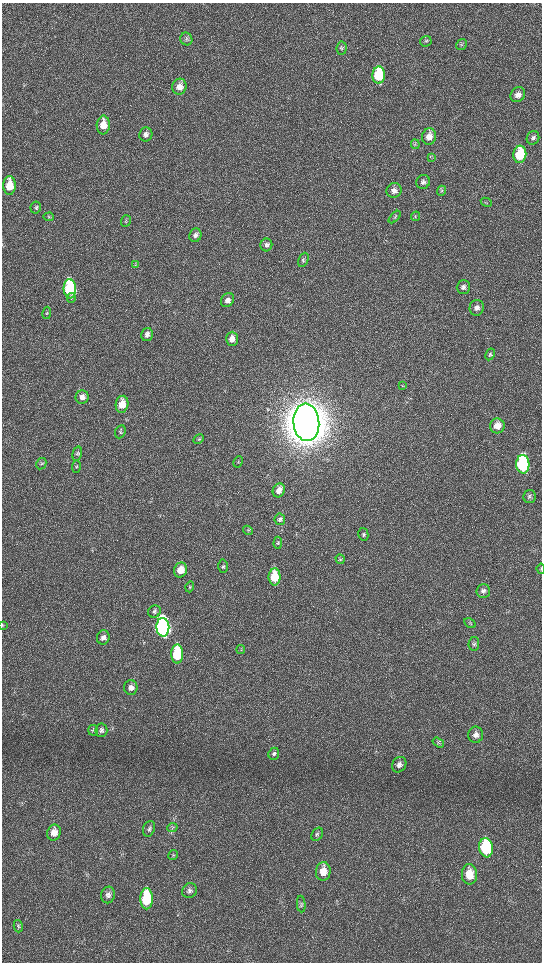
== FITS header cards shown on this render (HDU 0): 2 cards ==
NAXIS1  =                 1080 / length of data axis 1
NAXIS2  =                 1920 / length of data axis 2

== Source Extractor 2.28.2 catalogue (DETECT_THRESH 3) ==
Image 1080 x 1920 px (HDU 0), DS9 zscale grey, zoomed out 1/2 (1 PNG px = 2 x 2 image px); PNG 544 x 964 px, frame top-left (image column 1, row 1919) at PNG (2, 3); each listed source drawn as its Kron ellipse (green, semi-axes under 4 px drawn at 4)
Background 517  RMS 36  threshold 108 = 3 sigma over >= 5 px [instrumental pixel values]
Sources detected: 91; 1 cannot appear on this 1/2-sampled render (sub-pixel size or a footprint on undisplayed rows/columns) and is neither listed nor drawn; the other 90 listed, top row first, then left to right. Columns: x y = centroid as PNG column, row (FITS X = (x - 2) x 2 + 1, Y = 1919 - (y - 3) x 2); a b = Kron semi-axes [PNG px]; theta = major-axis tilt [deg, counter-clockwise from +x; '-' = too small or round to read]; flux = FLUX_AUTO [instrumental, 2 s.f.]
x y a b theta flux
186 39 6 6 - 1.6e+04
426 41 6 5 - 1.3e+04
461 45 6 4 59 1.2e+04
342 48 7 5 84 1.5e+04
379 75 8 6 87 4.1e+05
179 87 8 7 - 6.6e+04
518 95 8 6 47 4.5e+04
103 125 9 6 85 1.2e+05
146 134 7 6 - 3.3e+04
429 137 8 7 - 7.0e+04
533 138 7 6 - 2.1e+04
415 144 5 3 - 7.8e+03
520 154 8 6 83 3.3e+05
431 158 4 2 - 4.9e+03
423 182 7 6 - 2.2e+04
9 185 9 6 90 1.5e+05
394 190 8 7 - 4.2e+04
441 191 5 4 - 9.6e+03
486 202 6 3 -28 7.7e+03
36 207 6 5 - 1.4e+04
415 216 5 3 - 8.0e+03
49 217 5 4 - 9.1e+03
395 217 7 4 46 1.2e+04
126 221 6 5 - 1.2e+04
195 235 7 6 - 2.8e+04
266 245 6 6 - 2.4e+04
303 260 7 5 65 1.6e+04
135 265 3 2 - 3.8e+03
463 287 7 6 - 2.8e+04
70 289 10 6 -86 9.3e+05
71 298 5 4 - 1.1e+04
227 300 7 6 - 3.6e+04
477 308 8 7 - 3.5e+04
47 313 6 4 81 1.0e+04
147 334 6 5 - 2.9e+04
232 339 7 6 - 5.4e+04
490 354 6 4 62 1.1e+04
402 386 3 2 - 3.4e+03
82 397 6 6 - 3.9e+04
122 404 8 6 81 1.2e+05
306 422 18 13 -85 4.1e+07
497 426 7 7 - 7.3e+04
120 432 7 5 64 1.4e+04
198 439 5 4 - 9.6e+03
77 454 7 4 77 1.5e+04
238 462 6 3 64 7.9e+03
41 464 6 5 - 1.2e+04
523 464 9 6 -88 9.5e+05
76 466 6 4 88 1.2e+04
279 490 7 5 63 5.7e+04
530 496 6 6 - 1.8e+04
280 519 6 5 - 1.8e+04
248 530 5 4 - 9.6e+03
363 534 6 5 - 1.5e+04
278 543 6 4 89 9.5e+03
340 559 5 4 - 8.9e+03
223 566 7 4 87 1.5e+04
541 569 5 3 - 7.9e+03
180 570 7 6 - 8.8e+04
275 577 8 6 -89 2.2e+05
190 587 5 3 - 9.2e+03
483 591 7 6 - 2.6e+04
154 612 6 6 - 2.0e+04
470 623 6 4 -30 1.1e+04
2 625 4 2 - 4.5e+03
163 627 9 6 -88 4.5e+06
103 637 7 6 - 3.2e+04
474 644 7 5 82 1.8e+04
241 649 4 2 - 6.3e+03
177 654 9 6 89 4.5e+05
131 687 7 6 - 3.8e+04
93 730 5 5 - 1.1e+04
101 730 6 6 - 2.0e+04
476 735 8 7 - 3.8e+04
438 742 6 4 -34 1.2e+04
274 754 6 5 - 1.6e+04
399 765 8 6 55 3.9e+04
172 828 5 2 - 6.9e+03
149 829 8 5 70 2.1e+04
54 833 8 6 69 6.6e+04
317 834 7 5 55 1.7e+04
486 848 9 7 -83 5.0e+05
173 855 5 4 - 9.7e+03
323 871 9 7 85 1.0e+05
469 874 10 7 -89 1.3e+05
189 891 8 7 - 2.8e+04
108 895 8 7 - 3.1e+04
146 899 11 6 89 3.7e+05
301 904 8 4 -84 1.3e+04
18 926 6 4 -75 1.3e+04
At the frame edge (FLAGS 8, measured only in part): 2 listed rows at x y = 541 569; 2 625
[1 sub-pixel or undisplayed-footprint detection neither listed nor drawn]